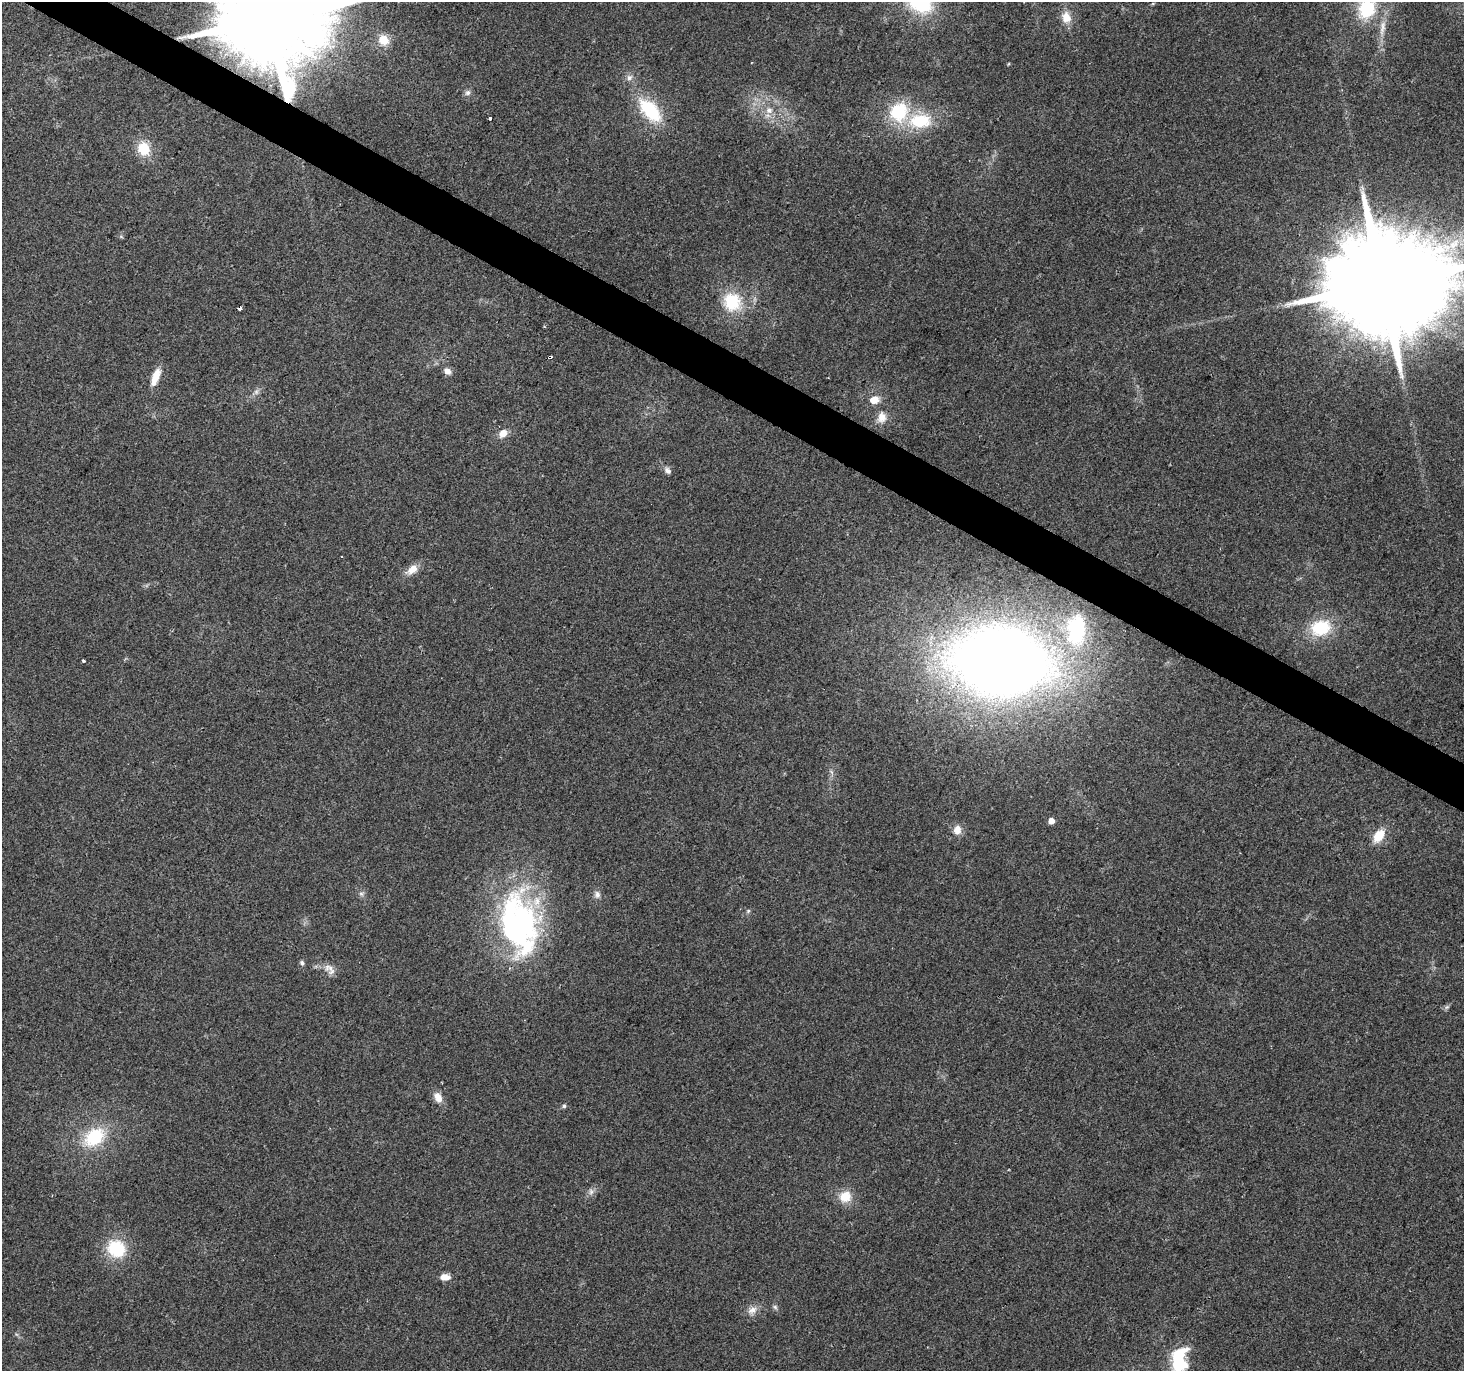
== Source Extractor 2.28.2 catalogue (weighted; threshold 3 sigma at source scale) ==
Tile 11 of 4 x 4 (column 3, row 3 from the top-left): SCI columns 2923-4384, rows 1562-2930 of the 5851 x 5929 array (HDU 1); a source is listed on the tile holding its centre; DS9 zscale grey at full resolution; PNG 1466 x 1373 px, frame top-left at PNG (2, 2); no overlay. Shown black and unused: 3% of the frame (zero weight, under 2 of 3 exposures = <1% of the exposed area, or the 3 px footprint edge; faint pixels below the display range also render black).
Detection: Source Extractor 2.28.2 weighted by HDU 2 'WHT'; one run over the whole footprint, this tile lists its part. Background 0.1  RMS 0.0076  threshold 0.0341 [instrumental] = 3 sigma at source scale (4.5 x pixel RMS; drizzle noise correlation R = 1.50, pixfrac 1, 0.0396/0.0396 arcsec/px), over >= 5 px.
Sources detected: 54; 4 inside a brighter object's white glare — not listed; the other 50 listed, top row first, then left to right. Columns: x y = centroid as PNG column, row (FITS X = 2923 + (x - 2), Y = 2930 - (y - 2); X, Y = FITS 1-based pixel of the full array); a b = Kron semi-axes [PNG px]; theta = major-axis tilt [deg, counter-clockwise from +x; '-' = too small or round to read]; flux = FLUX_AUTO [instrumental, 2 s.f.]
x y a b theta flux
920 3 25 18 -31 58
1367 9 23 19 64 41
1066 17 14 11 -79 9.7
270 19 31 26 48 17000
1382 28 26 7 79 8.4
384 40 12 11 - 11
629 77 9 7 55 3.2
468 93 8 7 - 2.6
650 110 30 16 -48 44
769 110 10 9 - 5.9
899 112 25 22 50 38
490 118 3 3 - 3.2
920 121 28 17 2 35
144 149 15 13 -63 18
1382 285 37 25 48 26000
732 302 24 22 -61 31
240 307 4 3 - 14
550 357 4 3 - 3.6
447 371 9 7 -38 4.4
155 377 21 8 69 11
256 392 6 6 - 2.1
874 400 12 9 13 8.1
882 417 15 12 78 7.8
503 433 9 7 36 7.7
667 470 9 7 -55 2.7
412 570 16 9 36 8.3
1321 628 23 17 14 33
1076 629 33 19 84 75
83 661 3 3 - 1.5
1000 662 71 49 -6 1200
1051 821 5 4 - 7
957 830 10 8 82 6.9
1379 836 15 9 53 15
361 894 7 5 -44 1.9
597 895 11 8 -87 3.3
748 911 7 4 46 1.2
521 922 94 36 -81 180
302 963 7 5 -70 1.6
330 968 20 9 -15 6.8
1447 1007 7 4 34 1.5
438 1098 13 9 -62 7.1
564 1106 5 5 - 1.3
94 1137 22 16 39 39
591 1192 9 6 90 2.7
845 1197 14 13 - 13
116 1249 21 18 -35 34
445 1277 11 7 -4 6.1
775 1307 7 5 -45 1.5
752 1310 14 9 30 5.7
1177 1364 24 20 -66 32
Overlapping masked pixels (flux is a lower limit): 3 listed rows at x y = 270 19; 240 307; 550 357
Isophote crosses this tile's border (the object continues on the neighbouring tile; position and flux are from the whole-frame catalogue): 5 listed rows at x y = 920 3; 1367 9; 270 19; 1382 285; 1177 1364